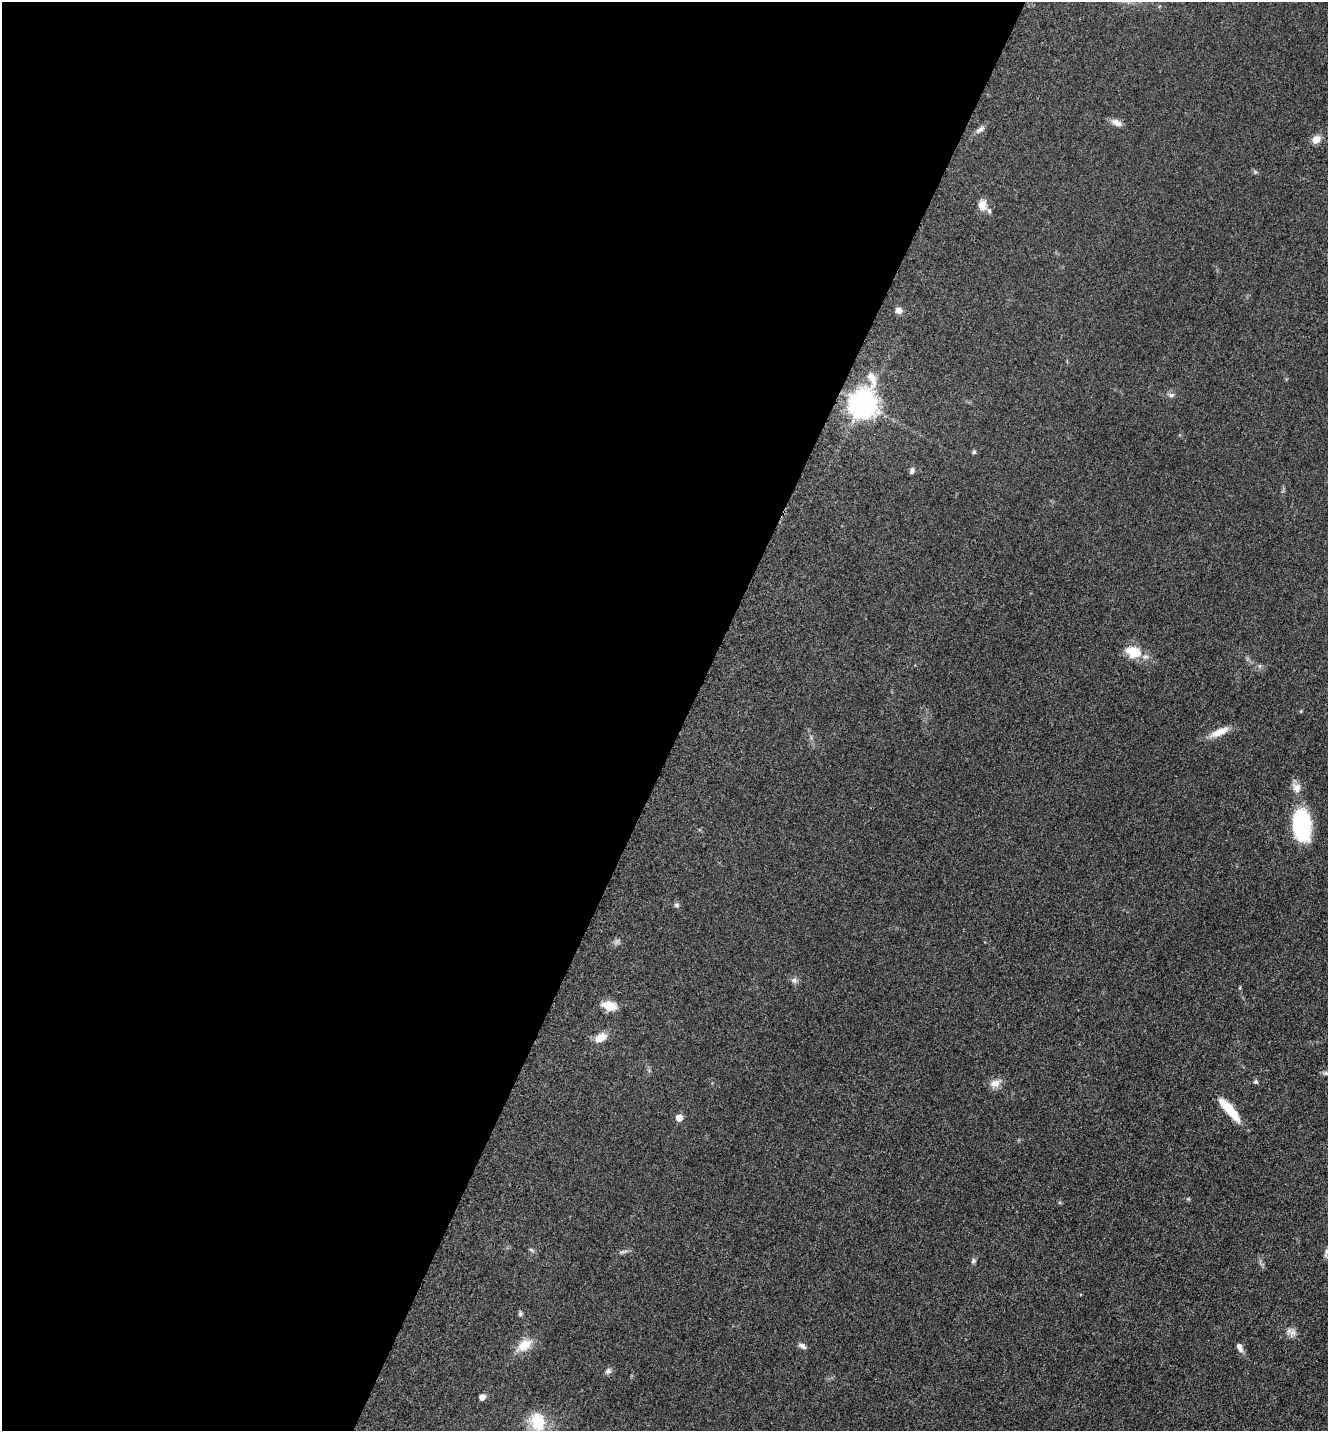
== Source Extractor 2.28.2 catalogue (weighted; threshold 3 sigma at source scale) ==
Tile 5 of 4 x 4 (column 1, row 2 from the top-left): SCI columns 298-1623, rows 2902-4330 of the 5808 x 5777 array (HDU 1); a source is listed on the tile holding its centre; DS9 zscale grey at full resolution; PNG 1330 x 1433 px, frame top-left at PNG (2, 2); no overlay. Shown black and unused: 52% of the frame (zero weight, under 3 of 5 exposures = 4% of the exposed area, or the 3 px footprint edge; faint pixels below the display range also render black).
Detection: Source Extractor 2.28.2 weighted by HDU 2 'WHT'; one run over the whole footprint, this tile lists its part. Background 0.0634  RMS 0.006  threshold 0.0271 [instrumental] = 3 sigma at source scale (4.5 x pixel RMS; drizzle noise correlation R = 1.50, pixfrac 1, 0.05/0.05 arcsec/px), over >= 5 px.
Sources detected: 35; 1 inside a brighter object's white glare — not listed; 1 inside a brighter listed object's ellipse — not listed separately; the other 33 listed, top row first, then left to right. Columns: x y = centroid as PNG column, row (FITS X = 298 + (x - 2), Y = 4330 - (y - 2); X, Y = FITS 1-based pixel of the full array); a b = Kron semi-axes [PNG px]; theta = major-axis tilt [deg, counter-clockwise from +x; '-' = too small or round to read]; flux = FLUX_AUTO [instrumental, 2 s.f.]
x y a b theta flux
1116 123 14 7 -27 3.3
980 130 12 5 33 2.3
1316 139 10 8 42 4.7
982 205 13 10 75 4.8
899 310 8 7 - 2.9
872 379 27 11 -76 9.2
1171 395 9 6 1 1.7
863 404 10 9 - 540
974 452 6 5 - 0.95
912 471 8 6 81 1.6
1134 652 20 14 -15 12
1219 732 24 8 24 7.5
1297 788 13 10 -67 4.2
1302 825 25 13 -86 69
676 905 7 5 0 1.3
794 980 8 7 - 1.8
609 1006 14 8 -14 11
601 1038 15 9 28 6.4
1326 1073 11 5 -11 1.6
1256 1082 6 5 - 0.98
995 1083 13 10 15 4.6
1228 1108 25 9 -49 14
679 1118 6 5 - 6.5
1327 1252 11 4 85 1.8
973 1261 7 5 75 1.2
520 1314 7 5 -70 1
1293 1332 10 6 17 2.6
524 1345 22 13 36 8.6
802 1346 11 6 -31 1.9
1240 1347 12 6 -63 2.8
608 1371 8 7 - 1.9
482 1397 5 5 - 4.4
538 1422 25 19 -73 19
Isophote crosses this tile's border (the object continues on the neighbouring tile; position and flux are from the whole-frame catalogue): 1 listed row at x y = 1326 1073